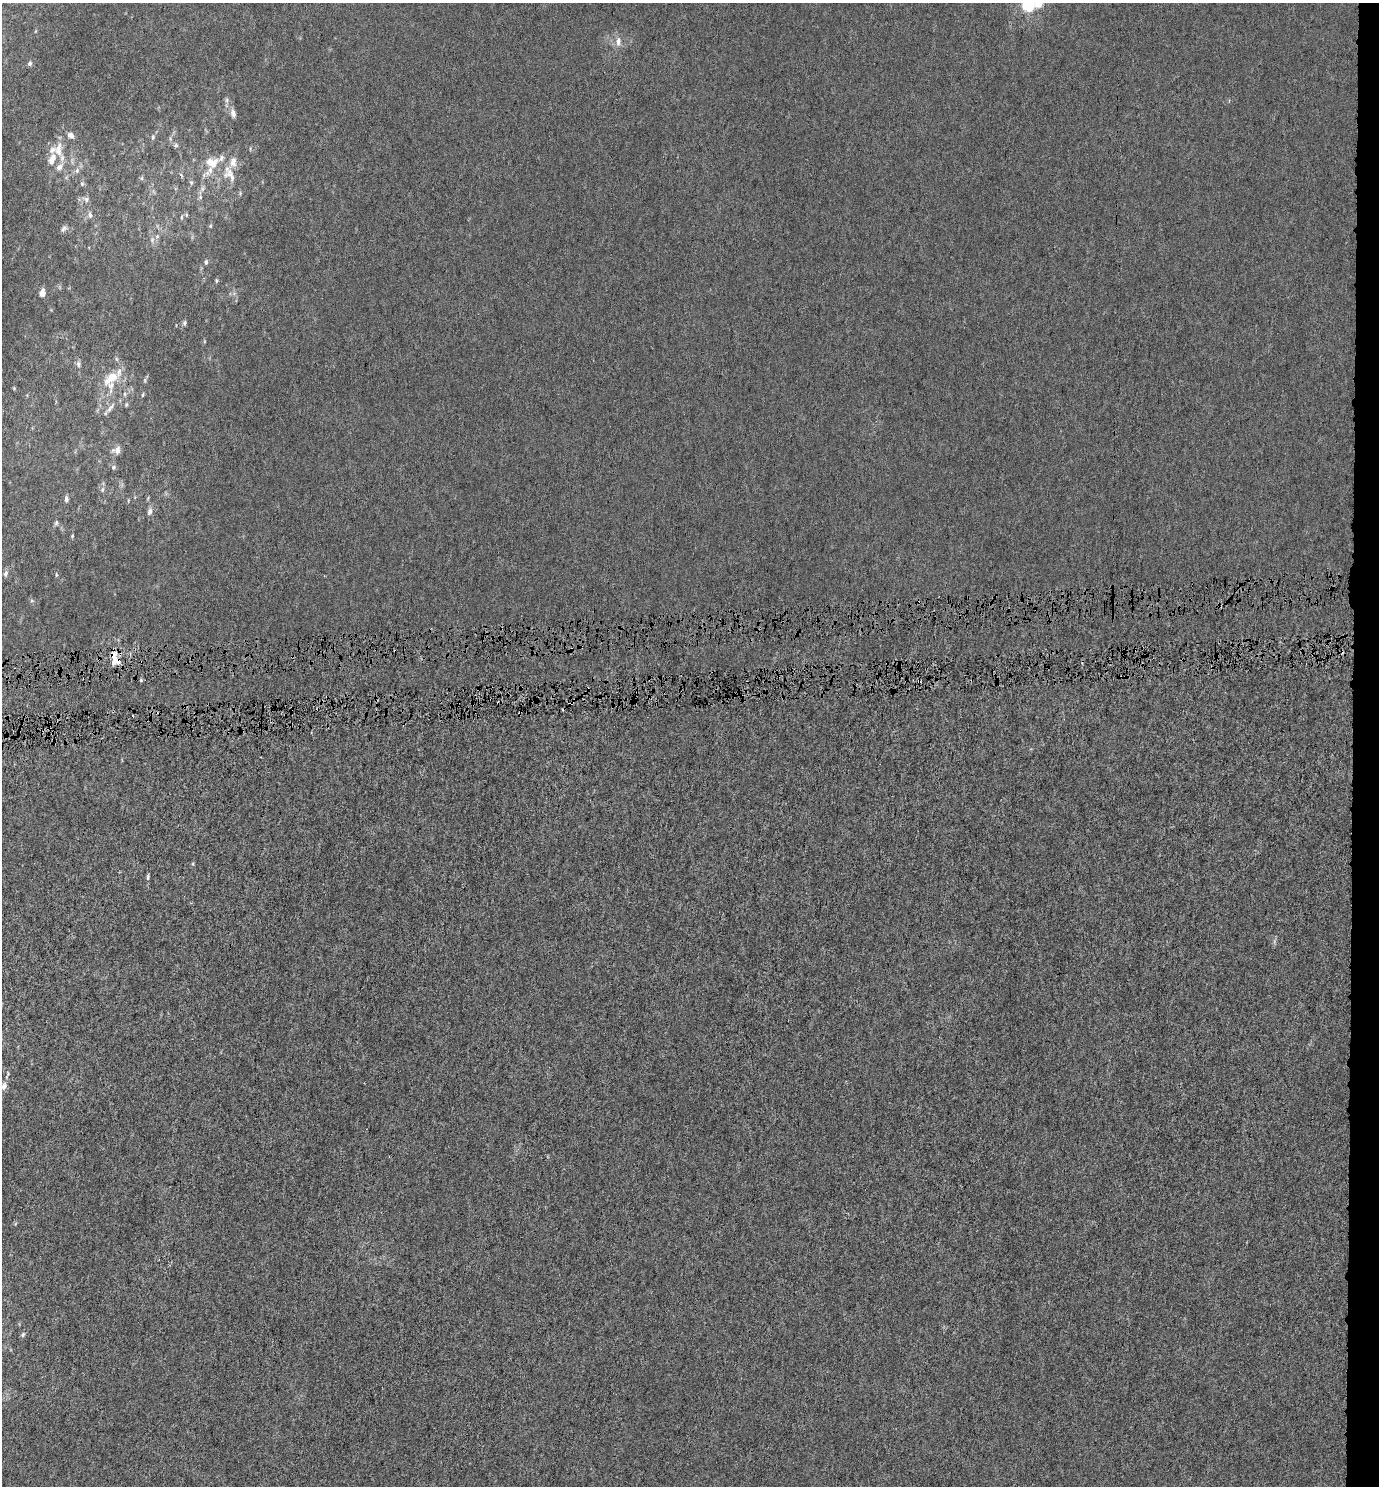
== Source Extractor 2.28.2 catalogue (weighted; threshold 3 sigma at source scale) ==
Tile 6 of 3 x 3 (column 3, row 2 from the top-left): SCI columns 2756-4132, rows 1512-2995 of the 4132 x 4505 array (HDU 1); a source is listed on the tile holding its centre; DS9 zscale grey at full resolution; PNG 1381 x 1488 px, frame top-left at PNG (2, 3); no overlay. Shown black and unused: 2% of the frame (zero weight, under 4 of 8 exposures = <1% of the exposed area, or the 3 px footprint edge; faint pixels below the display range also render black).
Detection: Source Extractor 2.28.2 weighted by HDU 2 'WHT'; one run over the whole footprint, this tile lists its part. Background -6.73e-06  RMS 0.0012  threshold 0.00509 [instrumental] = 3 sigma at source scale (4.09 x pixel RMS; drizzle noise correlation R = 1.36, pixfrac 0.8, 0.0396/0.0396 arcsec/px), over >= 5 px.
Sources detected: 62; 3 cosmic-ray / hot-pixel residue — not listed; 8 inside a brighter listed object's ellipse — not listed separately; the other 51 listed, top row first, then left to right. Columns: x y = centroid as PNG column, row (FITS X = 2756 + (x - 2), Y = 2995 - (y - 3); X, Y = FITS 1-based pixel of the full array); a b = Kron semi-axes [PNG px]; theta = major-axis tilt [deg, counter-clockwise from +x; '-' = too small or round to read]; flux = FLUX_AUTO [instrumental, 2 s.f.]
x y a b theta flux
1028 5 7 7 - 6.7
618 41 12 7 89 0.68
30 64 6 5 - 0.26
227 100 7 4 89 0.24
233 113 11 7 -73 0.52
71 135 8 7 - 0.49
153 137 7 5 71 0.21
176 145 6 6 - 0.22
58 149 22 10 85 1.5
212 162 19 14 -16 2
77 170 7 6 - 0.32
229 174 17 13 9 1.4
181 175 6 3 -72 0.16
142 178 6 4 71 0.16
191 183 6 5 - 0.19
82 184 6 5 - 0.19
200 197 6 5 - 0.21
86 199 9 7 -32 0.38
90 215 9 5 -82 0.36
182 217 6 3 71 0.14
63 229 9 6 45 0.32
157 236 6 3 -18 0.14
152 240 7 4 73 0.22
206 262 6 5 - 0.2
216 281 7 4 89 0.14
42 293 9 6 80 0.59
184 323 6 5 - 0.23
78 364 8 6 -80 0.32
111 378 24 12 36 2.3
145 380 6 4 73 0.17
14 388 4 4 - 0.1
110 408 18 5 53 0.56
117 450 12 9 10 0.63
113 467 6 6 - 0.23
102 489 8 5 71 0.26
66 499 6 5 - 0.39
150 511 10 6 75 0.46
56 523 7 5 74 0.22
72 536 5 3 - 0.11
5 573 8 6 73 0.34
56 574 6 3 -89 0.12
395 651 3 2 - 0.17
114 658 22 7 88 1.4
141 680 5 3 - 0.13
572 703 6 3 42 0.51
520 713 3 2 - 0.1
133 716 2 2 - 0.12
193 864 5 3 - 0.12
148 877 9 4 81 0.22
4 1086 10 7 75 0.57
23 1334 6 5 - 0.23
Overlapping masked pixels (flux is a lower limit): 4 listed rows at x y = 395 651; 114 658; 572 703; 520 713
Isophote crosses this tile's border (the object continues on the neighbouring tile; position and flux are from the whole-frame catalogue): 2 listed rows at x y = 1028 5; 4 1086